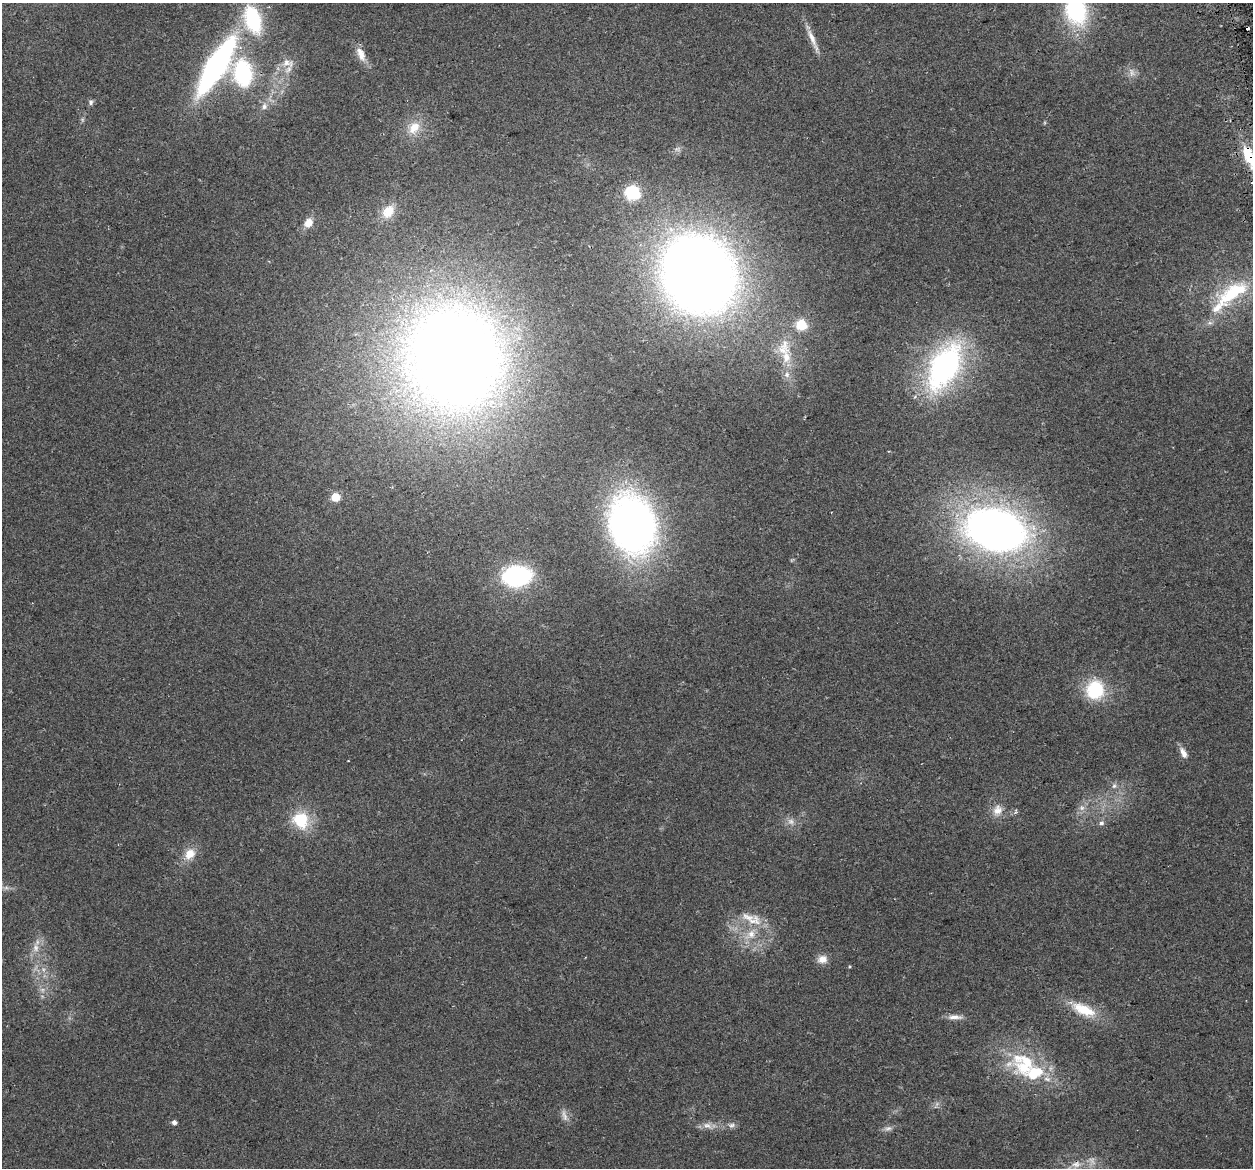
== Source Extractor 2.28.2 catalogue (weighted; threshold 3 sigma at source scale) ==
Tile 10 of 4 x 4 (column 2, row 3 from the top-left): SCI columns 1283-2533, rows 1258-2423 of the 5066 x 4797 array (HDU 1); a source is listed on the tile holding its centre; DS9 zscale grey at full resolution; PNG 1255 x 1170 px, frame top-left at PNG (2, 3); no overlay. Shown black and unused: <1% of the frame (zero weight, under 2 of 3 exposures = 2% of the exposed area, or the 3 px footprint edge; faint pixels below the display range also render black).
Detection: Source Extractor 2.28.2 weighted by HDU 2 'WHT'; one run over the whole footprint, this tile lists its part. Background 0.118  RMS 0.011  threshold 0.0497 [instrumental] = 3 sigma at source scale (4.5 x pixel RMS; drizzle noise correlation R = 1.50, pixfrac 1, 0.0396/0.0396 arcsec/px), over >= 5 px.
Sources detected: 59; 4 too faint to see at this stretch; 1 cosmic-ray / hot-pixel residue — not listed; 5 inside a brighter listed object's ellipse — not listed separately; the other 49 listed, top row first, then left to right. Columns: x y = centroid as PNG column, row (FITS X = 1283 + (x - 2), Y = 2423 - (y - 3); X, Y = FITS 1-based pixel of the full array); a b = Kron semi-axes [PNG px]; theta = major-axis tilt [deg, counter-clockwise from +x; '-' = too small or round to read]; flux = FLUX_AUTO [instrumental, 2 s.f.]
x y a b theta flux
1076 10 33 24 -80 110
253 19 32 18 -72 91
812 38 32 7 -67 13
361 54 21 10 -67 13
287 63 20 13 -12 13
216 66 53 16 58 330
1132 72 14 7 -64 6.5
243 73 29 21 -79 98
91 102 8 6 89 2.9
264 106 10 8 75 5.6
414 128 20 14 54 21
1249 157 38 13 -67 54
632 193 12 11 - 57
388 211 19 14 50 21
308 223 10 8 61 12
698 274 56 48 -61 1700
1232 293 58 21 35 86
801 325 6 6 - 82
784 348 28 20 85 37
455 359 90 82 -82 1700
944 367 56 30 62 250
335 497 8 8 - 17
632 524 47 36 -75 660
995 530 46 31 -14 820
516 576 20 13 6 200
1095 690 22 20 86 58
1183 753 16 7 -63 7.8
348 761 3 2 - 1.3
1114 786 8 7 - 3.8
1082 808 9 8 - 5.6
997 810 15 13 65 12
301 820 22 19 -63 43
1101 823 7 6 - 3.3
190 854 17 14 53 17
6 888 7 5 0 3
748 917 41 10 -12 20
751 934 22 12 45 24
36 948 14 9 -86 10
822 959 12 10 10 9.7
43 969 8 5 -59 3.9
1083 1009 37 14 -25 36
955 1017 21 6 1 8
1024 1067 56 23 -20 76
564 1116 19 7 -71 7.1
174 1122 5 5 - 4
732 1125 11 8 17 4.6
708 1126 17 8 -21 8.6
888 1128 13 7 13 4.9
1076 1164 14 10 3 11
Overlapping masked pixels (flux is a lower limit): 2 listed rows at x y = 1249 157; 698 274
Isophote crosses this tile's border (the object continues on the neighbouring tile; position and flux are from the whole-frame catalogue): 2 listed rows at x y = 1076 10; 1249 157